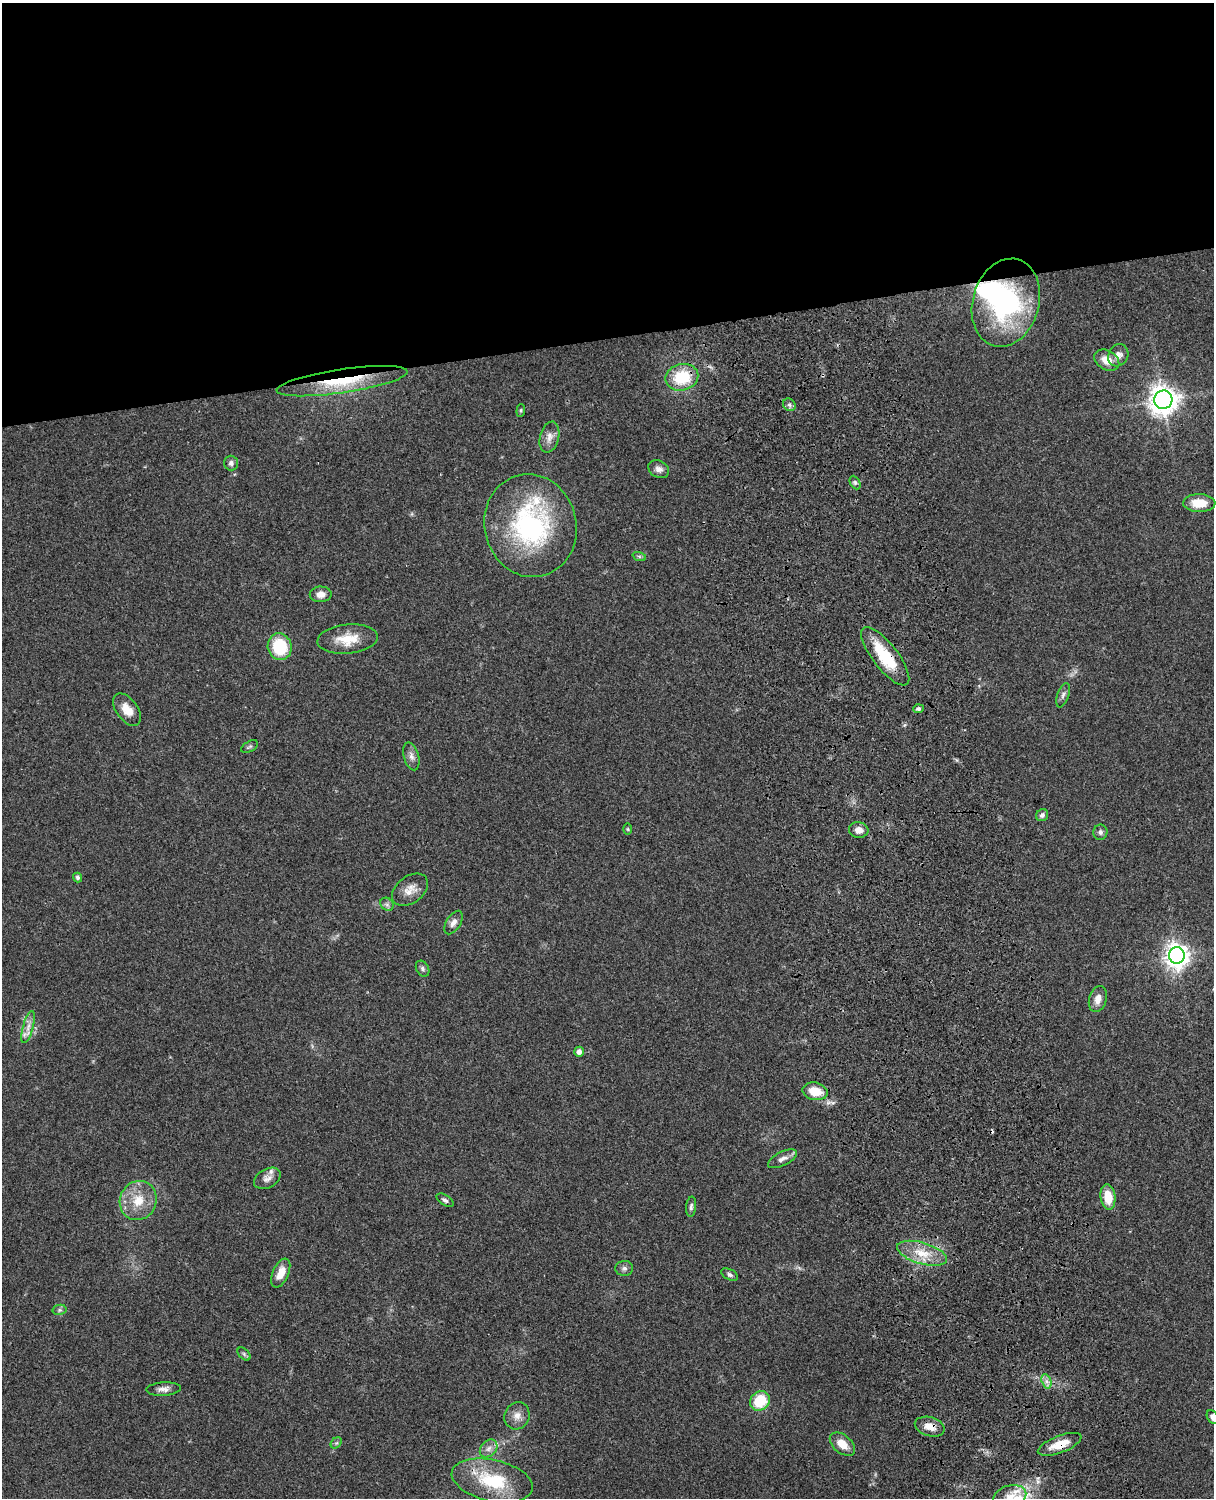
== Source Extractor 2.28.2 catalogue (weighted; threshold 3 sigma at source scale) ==
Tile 2 of 4 x 3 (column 2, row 1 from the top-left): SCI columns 1334-2545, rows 3268-4763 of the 5088 x 4926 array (HDU 1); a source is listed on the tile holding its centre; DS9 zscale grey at full resolution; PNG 1216 x 1500 px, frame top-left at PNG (2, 3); each listed source drawn as its Kron ellipse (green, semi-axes under 4 px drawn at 4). Shown black and unused: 23% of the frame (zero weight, under 3 of 4 exposures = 6% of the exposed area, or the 3 px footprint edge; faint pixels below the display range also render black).
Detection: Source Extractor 2.28.2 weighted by HDU 2 'WHT'; one run over the whole footprint, this tile lists its part. Background 0.09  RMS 0.0061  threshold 0.0276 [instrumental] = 3 sigma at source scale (4.5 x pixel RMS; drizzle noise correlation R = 1.50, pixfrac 1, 0.05/0.05 arcsec/px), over >= 5 px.
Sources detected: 68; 1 inside a brighter object's white glare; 1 cosmic-ray / hot-pixel residue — neither listed nor drawn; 4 inside a brighter listed object's ellipse — not listed separately; the other 62 listed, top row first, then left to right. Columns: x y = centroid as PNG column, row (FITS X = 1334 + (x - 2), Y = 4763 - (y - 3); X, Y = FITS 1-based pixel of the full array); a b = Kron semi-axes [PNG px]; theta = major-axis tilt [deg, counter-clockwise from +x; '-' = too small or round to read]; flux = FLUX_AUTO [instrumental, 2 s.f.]
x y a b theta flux
1006 303 45 33 74 89
1118 355 11 9 62 4.5
1107 360 13 9 -29 7.9
682 377 16 13 13 25
342 381 66 12 8 34
1163 400 9 9 - 740
789 405 7 5 -46 1.6
521 410 6 4 84 0.87
549 437 16 9 76 4.7
231 463 7 7 - 2
659 469 11 8 -30 3.3
855 483 7 5 -63 1.2
1199 503 16 9 -1 10
531 526 52 46 -77 99
639 556 7 4 -19 1
321 594 11 8 3 4.3
348 639 30 14 6 14
280 647 13 12 - 28
885 656 36 12 -52 28
1063 695 13 6 72 2.2
918 709 5 4 - 1.4
127 710 18 10 -54 8.4
250 747 9 5 30 1.2
411 756 14 7 -74 3.3
1042 815 6 5 - 1.7
628 829 6 4 -89 0.7
859 830 9 8 - 4.6
1100 832 7 7 - 2
78 877 5 4 - 1.6
410 890 20 13 37 7
387 904 7 6 - 1.7
453 923 13 7 58 3.2
1177 955 8 8 - 500
423 969 8 6 -60 1.6
1098 999 13 8 74 5.2
28 1027 16 5 74 3.9
579 1052 5 5 - 3.1
815 1091 12 9 -12 12
782 1159 16 7 26 3.6
267 1178 14 9 28 3.8
1108 1197 13 7 -83 13
138 1200 20 18 65 15
445 1200 9 5 -32 1.6
691 1207 10 5 85 1.5
922 1253 26 10 -16 13
624 1268 9 7 1 2.1
281 1273 15 8 66 8.2
730 1275 9 5 -28 1.7
59 1310 7 5 12 1.2
244 1354 8 4 -46 1.2
1046 1381 7 4 -71 2.2
163 1389 17 7 3 3.5
760 1401 10 9 - 22
517 1416 14 12 63 5.2
1213 1417 8 5 -58 2.9
930 1427 15 9 -16 6.8
336 1443 6 5 - 1
842 1444 14 9 -40 8.5
1060 1444 23 8 21 9.9
489 1448 10 7 46 3.2
492 1481 41 20 -13 36
1010 1496 17 11 15 7.8
Overlapping masked pixels (flux is a lower limit): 5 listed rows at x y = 682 377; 342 381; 885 656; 930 1427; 1060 1444
Isophote crosses this tile's border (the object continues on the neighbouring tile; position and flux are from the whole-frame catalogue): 2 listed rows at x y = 1213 1417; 1010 1496